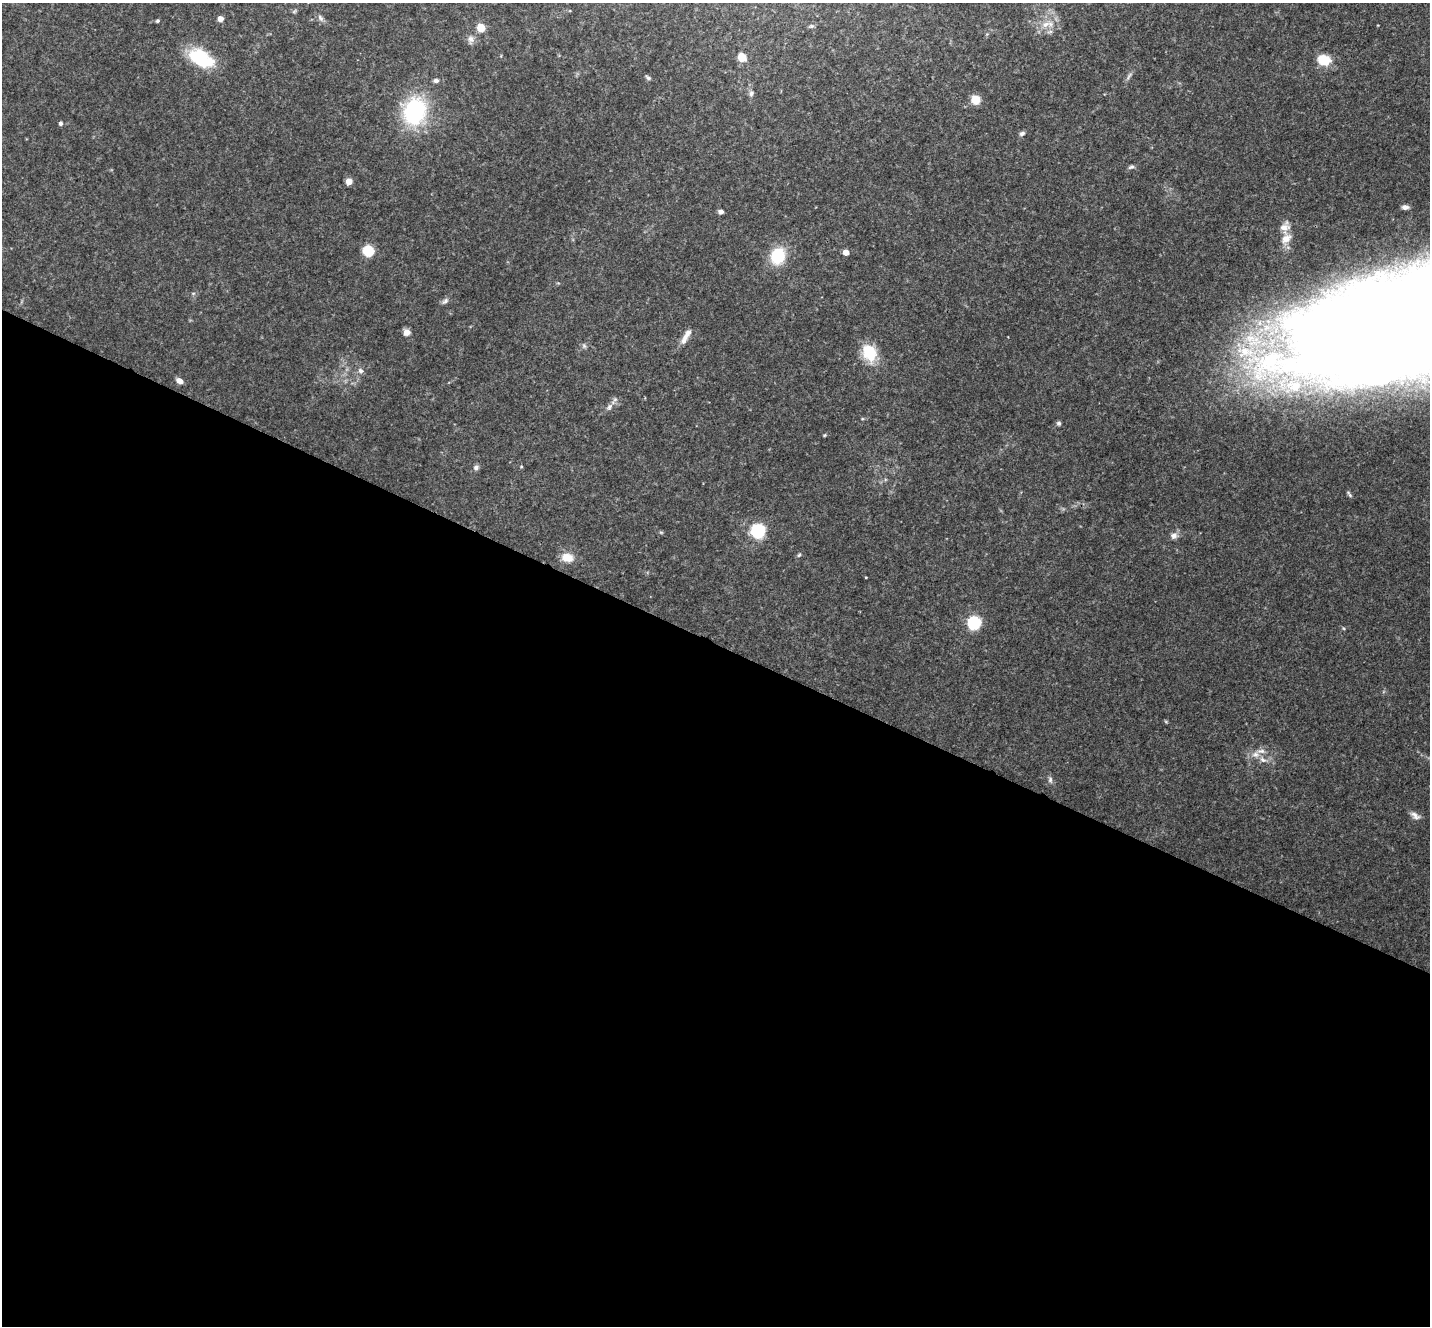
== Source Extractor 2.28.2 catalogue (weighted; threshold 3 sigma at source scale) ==
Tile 14 of 4 x 4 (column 2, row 4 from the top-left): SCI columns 1436-2863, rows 288-1611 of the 5722 x 5735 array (HDU 1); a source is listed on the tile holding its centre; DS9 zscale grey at full resolution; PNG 1432 x 1328 px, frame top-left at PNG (2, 3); no overlay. Shown black and unused: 52% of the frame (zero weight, under 3 of 4 exposures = <1% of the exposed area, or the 3 px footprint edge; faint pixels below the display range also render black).
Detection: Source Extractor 2.28.2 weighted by HDU 2 'WHT'; one run over the whole footprint, this tile lists its part. Background 0.125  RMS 0.0075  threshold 0.0337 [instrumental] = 3 sigma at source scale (4.5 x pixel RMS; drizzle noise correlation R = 1.50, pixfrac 1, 0.05/0.05 arcsec/px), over >= 5 px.
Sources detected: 57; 1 inside a brighter object's white glare — not listed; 3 inside a brighter listed object's ellipse — not listed separately; the other 53 listed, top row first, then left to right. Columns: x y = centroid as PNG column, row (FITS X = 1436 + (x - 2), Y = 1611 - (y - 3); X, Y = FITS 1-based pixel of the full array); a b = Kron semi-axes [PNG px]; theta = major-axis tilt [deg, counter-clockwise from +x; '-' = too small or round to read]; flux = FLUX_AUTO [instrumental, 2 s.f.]
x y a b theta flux
294 11 8 3 45 0.95
320 18 10 6 -53 2.4
220 19 5 5 - 5.1
157 21 4 3 - 1.2
1046 24 15 8 23 7.6
811 26 7 5 19 1.3
481 28 6 5 - 16
471 39 12 7 88 3.6
742 57 7 7 - 12
200 59 27 20 -38 39
1324 60 8 7 - 29
1129 76 14 4 53 2.2
648 78 8 4 -34 1.6
436 80 7 5 1 2
751 93 8 6 72 2
975 100 6 6 - 20
415 111 27 21 71 79
61 123 5 5 - 1.6
1022 133 8 5 26 1.9
1131 167 8 5 25 1.7
349 181 5 5 - 6.5
1405 207 7 4 -6 2.7
721 212 5 4 - 2.8
1286 239 16 11 47 8.1
368 251 6 6 - 46
846 252 4 4 - 13
778 256 16 13 67 31
193 293 6 4 1 1.1
445 301 11 6 41 2.4
1413 323 257 73 16 3800
407 332 7 7 - 5
686 336 22 7 60 6.6
584 346 7 6 - 1.7
869 353 21 15 -67 25
360 371 7 7 - 2.6
179 381 7 5 -31 5.5
609 407 10 6 52 3.4
1059 423 6 6 - 1.5
824 435 4 4 - 0.74
521 466 5 4 - 0.88
476 467 8 6 16 2.2
1349 494 11 4 -55 1.6
757 531 7 7 - 110
661 532 6 4 -1 0.91
1174 536 10 9 - 3.6
799 555 6 4 45 1
567 557 15 10 -11 10
866 577 3 2 - 0.63
974 623 7 7 - 79
1166 722 6 4 -20 0.81
1256 754 11 8 -4 5.3
1050 780 9 6 -82 2.1
1415 816 14 7 -35 3.8
Overlapping masked pixels (flux is a lower limit): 1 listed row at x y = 1413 323
Isophote crosses this tile's border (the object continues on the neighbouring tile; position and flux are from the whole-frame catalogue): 1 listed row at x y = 1413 323